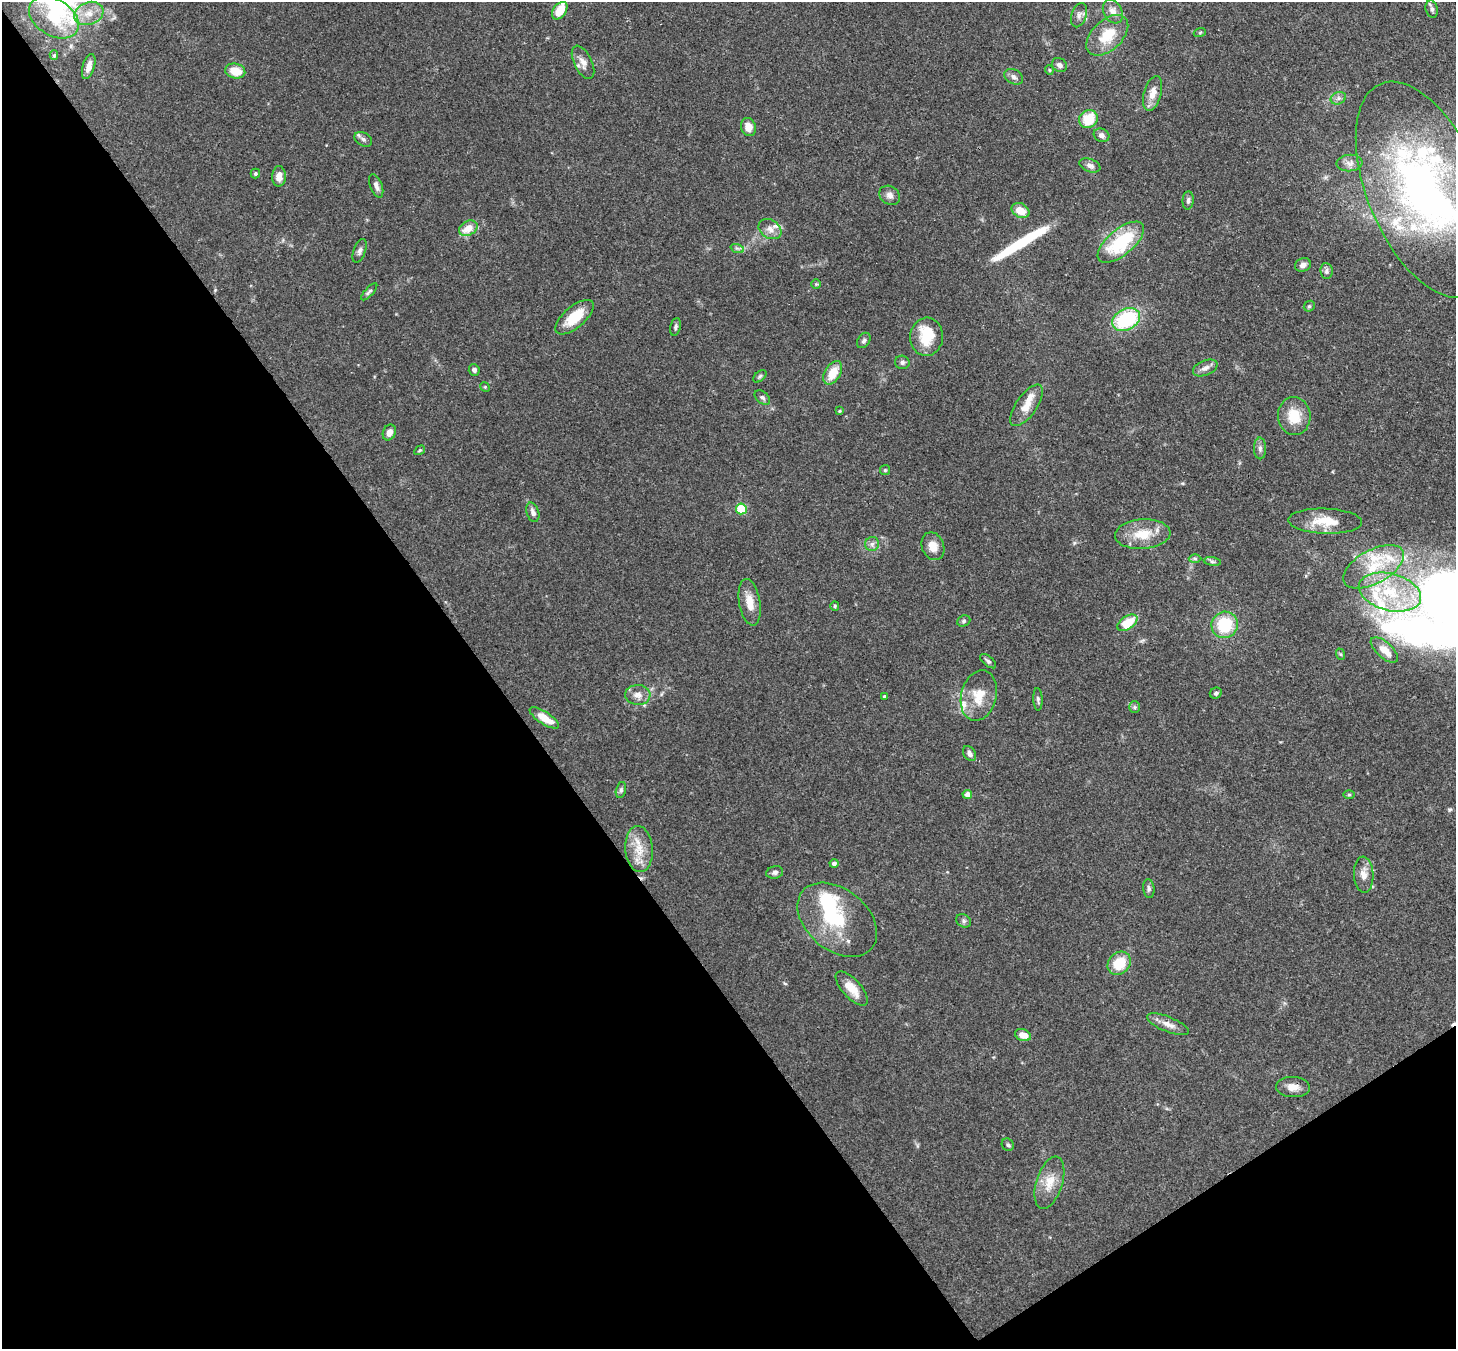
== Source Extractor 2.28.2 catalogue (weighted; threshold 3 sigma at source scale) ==
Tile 14 of 4 x 4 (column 2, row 4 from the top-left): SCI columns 1533-2986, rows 210-1556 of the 5972 x 5944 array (HDU 1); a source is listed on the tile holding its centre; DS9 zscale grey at full resolution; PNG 1458 x 1351 px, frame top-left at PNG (2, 2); each listed source drawn as its Kron ellipse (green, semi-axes under 4 px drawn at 4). Shown black and unused: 38% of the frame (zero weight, under 3 of 4 exposures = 7% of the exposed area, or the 3 px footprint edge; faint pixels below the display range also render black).
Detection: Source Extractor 2.28.2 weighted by HDU 2 'WHT'; one run over the whole footprint, this tile lists its part. Background 0.157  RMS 0.0047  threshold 0.0213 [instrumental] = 3 sigma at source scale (4.5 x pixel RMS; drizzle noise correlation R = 1.50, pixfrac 1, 0.05/0.05 arcsec/px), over >= 5 px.
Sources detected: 122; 3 inside a brighter object's white glare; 1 cosmic-ray / hot-pixel residue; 1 long thin detection or spike segment (spike, bleed or trail) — neither listed nor drawn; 15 inside a brighter listed object's ellipse — not listed separately; the other 102 listed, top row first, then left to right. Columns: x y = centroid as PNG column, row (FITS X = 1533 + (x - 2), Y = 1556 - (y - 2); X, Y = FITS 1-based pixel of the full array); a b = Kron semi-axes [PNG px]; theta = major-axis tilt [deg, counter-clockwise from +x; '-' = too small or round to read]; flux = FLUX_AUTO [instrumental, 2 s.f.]
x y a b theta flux
1432 9 9 6 -74 1.6
560 11 10 6 53 10
1113 12 12 9 -60 3.4
89 13 15 11 20 6.8
1079 15 12 7 72 2.4
54 17 27 18 -32 18
1200 32 6 4 20 0.61
1107 35 25 15 43 14
54 55 5 4 - 0.75
583 62 18 9 -64 4.1
1059 65 8 6 -36 2.1
89 66 13 6 73 3.5
1049 70 5 4 - 0.52
235 71 10 7 -14 8.5
1014 77 10 7 -30 1.9
1153 93 18 8 74 5.4
1338 98 8 6 21 1.6
1088 119 9 8 - 14
748 127 9 7 -71 4.5
1101 135 8 6 -27 1.7
363 139 9 6 -30 1.5
1349 163 13 8 6 2.8
1090 165 11 6 -20 2.1
255 174 5 5 - 0.73
279 176 10 7 89 3.8
376 186 12 6 -69 2.3
1425 190 115 57 -67 210
890 195 11 9 -36 2.6
1188 200 9 5 86 1.4
1021 211 9 7 -26 6.4
468 228 10 7 32 7.1
770 229 12 9 -33 3.4
1121 242 28 13 40 31
737 248 7 4 -19 0.89
359 251 12 6 69 1.7
1303 265 8 6 29 2.5
1326 271 8 6 -83 1.4
816 284 5 5 - 0.61
369 292 11 4 47 1.1
1309 306 6 5 - 0.72
575 317 23 10 41 12
1126 320 15 10 27 34
676 327 9 5 77 1.2
926 337 19 16 84 14
864 340 8 6 55 1.3
902 362 7 6 - 1.3
1205 368 13 7 23 2.7
474 370 6 5 - 1.4
833 373 13 8 59 9.2
760 376 7 4 42 0.88
485 387 5 4 - 0.54
762 398 9 6 -41 1.3
1027 405 24 10 55 6.7
839 411 4 4 - 0.47
1294 416 19 16 -85 11
389 432 8 6 67 3.1
1260 448 11 6 -90 1.9
420 450 6 3 31 0.51
885 470 5 5 - 0.63
741 509 5 5 - 15
533 512 10 6 -73 2
1325 521 37 12 -2 12
1143 534 28 15 4 12
872 544 7 7 - 1.8
933 546 14 11 -67 5.7
1195 558 6 4 -1 0.81
1212 562 9 4 -9 0.93
1373 567 33 16 29 19
1390 592 32 18 -14 27
750 602 23 10 -80 6.9
835 606 5 4 - 0.6
964 621 7 5 23 0.94
1127 623 11 6 34 12
1225 625 13 13 - 21
1384 650 17 8 -42 6.1
1340 654 6 4 -70 0.64
988 661 9 5 -39 1.1
1216 693 6 5 - 1.1
638 695 12 10 -2 3.8
979 696 25 17 76 12
884 697 3 3 - 0.87
1038 699 11 4 -87 1.2
1135 707 6 5 - 0.92
544 718 17 6 -33 7.5
969 754 8 6 -56 1.7
621 790 8 5 76 1.1
967 794 4 4 - 4.4
1349 794 6 4 0 0.64
639 849 23 13 -86 9.6
834 864 4 4 - 1.7
775 872 8 6 14 1.4
1364 875 18 9 -86 4.7
1149 889 9 5 -84 1.2
837 920 45 30 -40 33
964 921 8 6 -33 1.2
1119 963 13 10 45 13
852 988 21 9 -47 7.8
1168 1024 22 7 -22 4.1
1023 1035 8 5 -19 5.1
1293 1087 17 10 -4 4.3
1008 1145 6 5 - 0.95
1049 1183 27 13 72 9